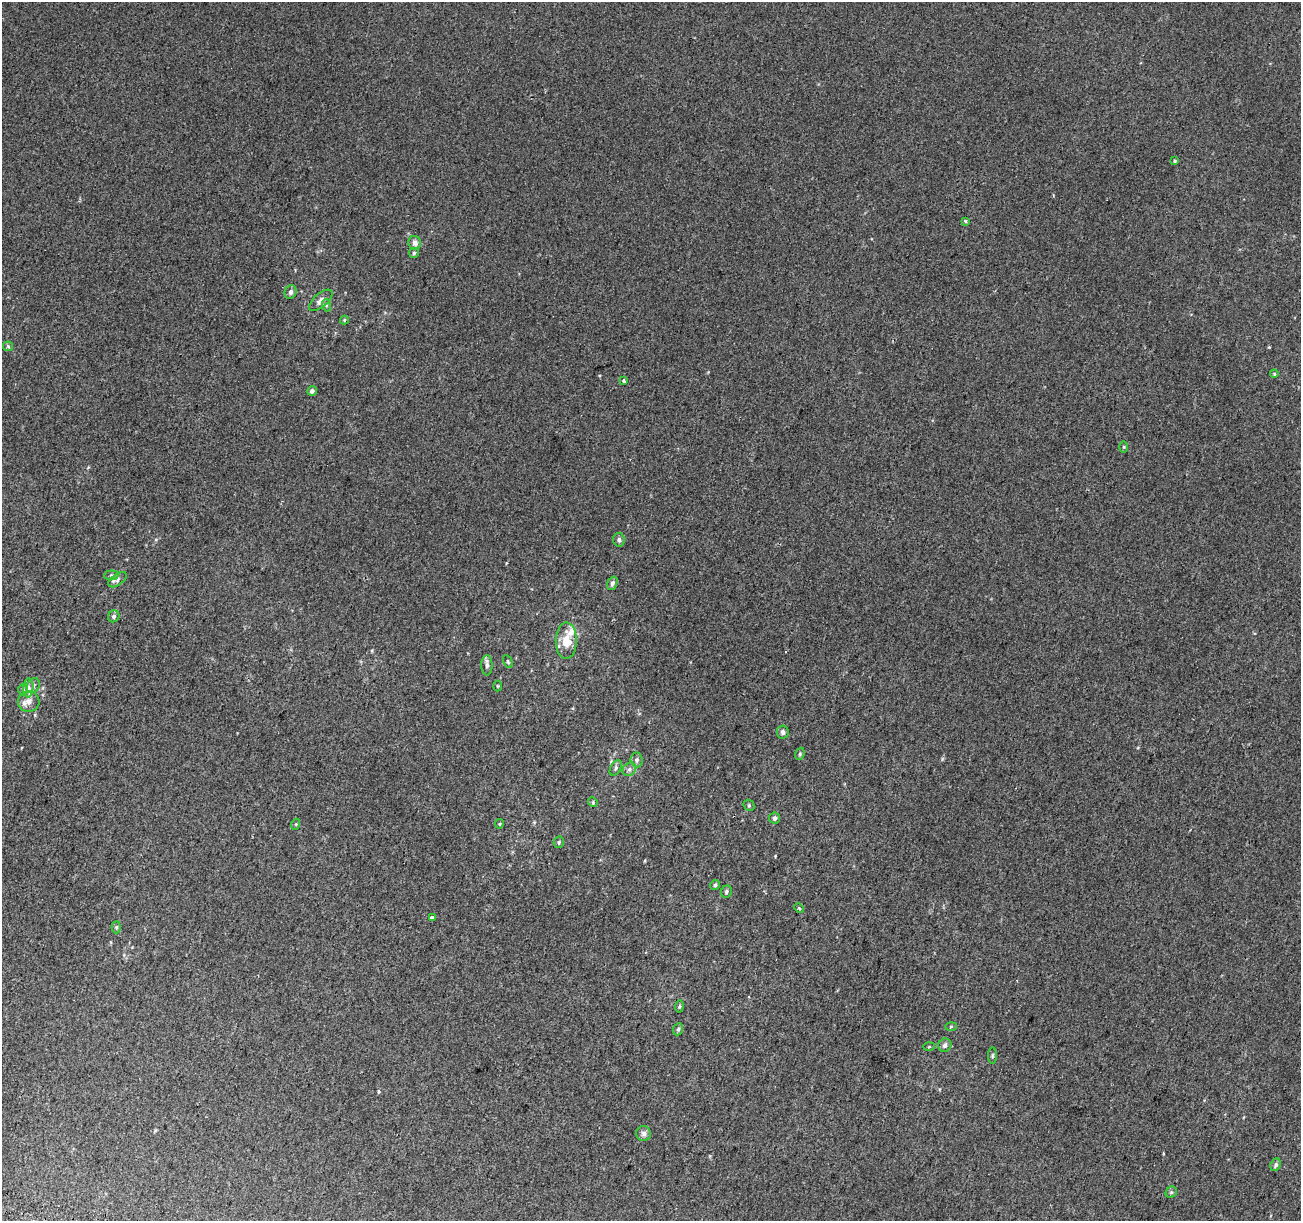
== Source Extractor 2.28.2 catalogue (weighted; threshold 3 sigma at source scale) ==
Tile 7 of 4 x 4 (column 3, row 2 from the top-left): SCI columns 2624-3922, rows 2771-3989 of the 5231 x 5470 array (HDU 1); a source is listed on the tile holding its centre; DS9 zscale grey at full resolution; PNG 1303 x 1223 px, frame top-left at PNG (2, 2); each listed source drawn as its Kron ellipse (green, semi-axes under 4 px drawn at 4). Shown black and unused: <1% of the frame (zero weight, under 2 of 3 exposures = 2% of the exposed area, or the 3 px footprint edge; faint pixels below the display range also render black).
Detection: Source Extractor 2.28.2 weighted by HDU 2 'WHT'; one run over the whole footprint, this tile lists its part. Background 0.00368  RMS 0.0054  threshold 0.0244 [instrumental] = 3 sigma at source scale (4.5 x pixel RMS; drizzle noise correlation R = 1.50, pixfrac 1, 0.0396/0.0396 arcsec/px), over >= 5 px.
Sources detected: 53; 2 inside a brighter listed object's ellipse — not listed separately; the other 51 listed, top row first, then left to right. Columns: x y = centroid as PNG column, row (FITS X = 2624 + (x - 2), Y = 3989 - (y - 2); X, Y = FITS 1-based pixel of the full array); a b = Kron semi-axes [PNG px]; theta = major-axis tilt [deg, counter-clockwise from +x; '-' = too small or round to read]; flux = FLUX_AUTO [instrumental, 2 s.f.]
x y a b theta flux
1175 161 4 3 - 0.63
966 221 3 3 - 5.8
415 243 7 6 - 2.5
414 253 5 5 - 0.82
290 292 7 5 66 1.6
321 300 14 6 40 2.7
326 305 6 4 -73 0.8
344 320 4 4 - 0.54
8 346 5 5 - 0.65
1274 374 4 3 - 0.58
624 381 3 3 - 1.8
312 391 5 4 - 1.8
1124 447 5 3 - 0.58
619 540 7 5 -84 1.3
111 575 7 5 6 0.94
118 580 10 5 36 1.7
612 583 7 5 70 1.5
114 616 6 5 - 1.3
566 640 18 10 90 9.7
508 662 7 4 -64 0.67
487 665 10 5 89 1.8
33 686 8 6 60 1.6
498 686 5 3 - 0.49
28 688 9 5 85 1.6
23 690 6 5 - 0.84
29 701 10 10 - 3.6
783 732 6 6 - 1.8
800 754 6 4 70 0.78
637 760 7 6 - 1.4
616 768 8 5 61 1.2
629 769 7 6 - 1.7
593 802 5 4 - 0.67
749 805 6 5 - 0.76
775 818 5 5 - 1.6
296 824 5 3 - 0.5
499 824 4 4 - 0.57
559 842 6 5 - 0.89
715 885 5 4 - 1.2
726 892 6 5 - 1.1
799 908 5 3 - 0.59
432 918 4 3 - 9.4
116 927 6 4 88 0.8
679 1007 6 4 82 0.92
951 1026 5 4 - 0.61
678 1029 6 4 68 0.84
945 1045 7 6 - 2.2
929 1047 6 4 2 0.54
992 1056 8 4 89 0.84
643 1133 7 7 - 1.9
1276 1165 6 5 - 1.6
1171 1192 6 5 - 0.9